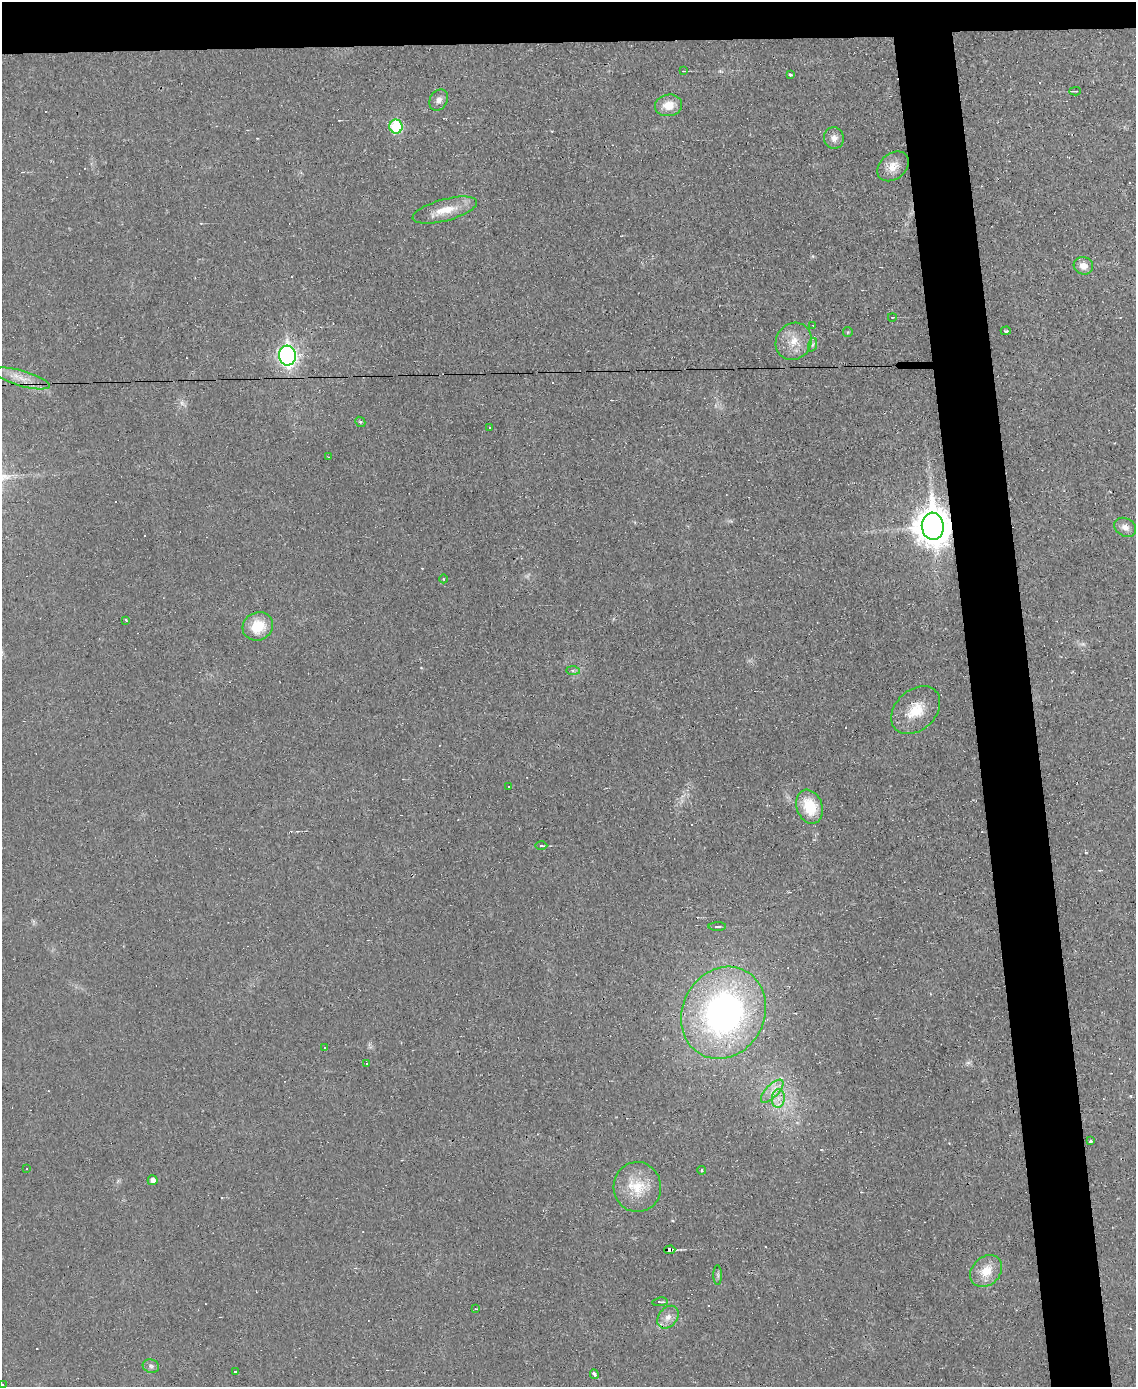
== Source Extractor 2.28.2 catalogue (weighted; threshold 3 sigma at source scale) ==
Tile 2 of 4 x 3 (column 2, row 1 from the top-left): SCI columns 1135-2268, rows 2897-4281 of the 4535 x 4512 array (HDU 1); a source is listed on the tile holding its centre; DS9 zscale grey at full resolution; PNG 1138 x 1389 px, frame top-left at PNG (2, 2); each listed source drawn as its Kron ellipse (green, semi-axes under 4 px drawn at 4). Shown black and unused: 8% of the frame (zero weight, under 2 of 3 exposures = <1% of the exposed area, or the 3 px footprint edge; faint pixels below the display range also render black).
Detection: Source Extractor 2.28.2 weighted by HDU 2 'WHT'; one run over the whole footprint, this tile lists its part. Background 0.0242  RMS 0.0048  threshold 0.0214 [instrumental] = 3 sigma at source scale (4.5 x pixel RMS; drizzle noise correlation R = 1.50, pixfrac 1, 0.05/0.05 arcsec/px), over >= 5 px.
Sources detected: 68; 2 too faint to see at this stretch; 14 cosmic-ray / hot-pixel residue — neither listed nor drawn; the other 52 listed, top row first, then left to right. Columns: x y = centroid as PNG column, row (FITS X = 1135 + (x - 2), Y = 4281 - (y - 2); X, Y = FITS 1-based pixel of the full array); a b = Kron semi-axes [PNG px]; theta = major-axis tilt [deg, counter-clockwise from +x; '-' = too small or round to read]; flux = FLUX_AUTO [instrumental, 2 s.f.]
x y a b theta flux
684 71 4 2 - 0.39
790 75 3 3 - 1.5
1075 91 6 3 3 0.74
439 100 11 8 57 2.5
669 105 14 10 11 6.9
396 127 7 6 - 34
834 138 11 10 - 3
893 166 17 13 39 5.9
445 210 33 10 15 10
1083 266 10 8 -16 4.1
892 317 4 2 - 0.33
813 325 3 2 - 0.49
1006 331 5 3 - 0.69
848 332 5 4 - 0.56
794 341 19 17 54 9.1
812 345 7 4 71 0.92
287 356 10 8 -84 190
22 378 29 8 -16 7.4
360 422 5 4 - 0.73
490 428 3 3 - 1.2
328 457 3 2 - 1.1
933 526 13 11 -83 1200
1125 527 11 9 -29 2.8
443 579 4 3 - 0.39
126 620 3 2 - 0.52
258 626 16 14 26 13
573 671 7 4 -1 0.96
916 710 28 20 43 13
509 786 3 2 - 0.49
810 807 17 13 -70 16
541 846 6 3 0 0.74
717 927 9 3 1 0.88
723 1013 47 41 62 170
325 1047 3 2 - 0.48
366 1064 3 2 - 0.36
772 1091 15 6 46 4.2
778 1098 9 6 84 3.2
1090 1141 3 3 - 0.89
27 1169 2 2 - 0.28
702 1170 4 4 - 0.77
153 1180 5 5 - 2.6
637 1187 25 24 - 16
670 1250 5 4 - 21
986 1271 18 14 44 9.3
718 1275 10 4 -90 0.94
660 1302 8 3 6 0.86
475 1309 4 2 - 0.38
668 1317 12 9 52 4
151 1366 8 6 -18 1.4
236 1371 3 3 - 0.9
594 1374 5 3 - 3.1
2 1384 3 2 - 0.29
Overlapping masked pixels (flux is a lower limit): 3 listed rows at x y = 933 526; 670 1250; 668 1317
Isophote crosses this tile's border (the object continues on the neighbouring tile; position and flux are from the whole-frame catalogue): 1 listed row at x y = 2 1384